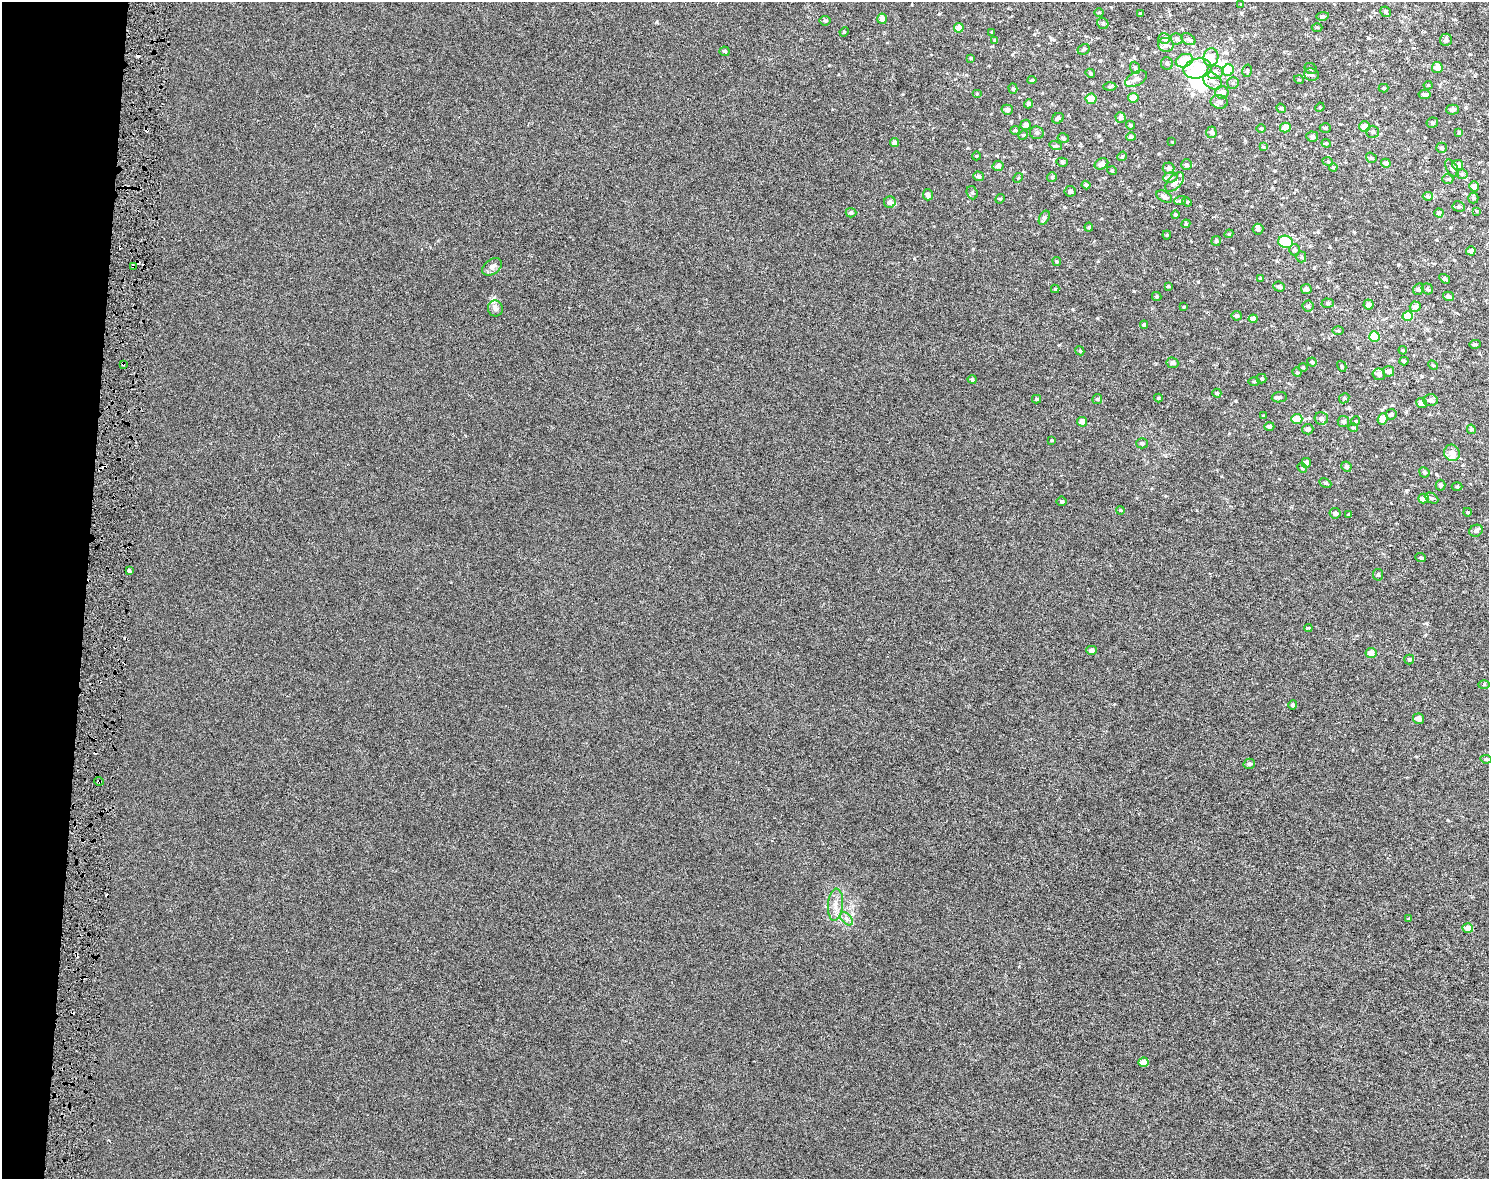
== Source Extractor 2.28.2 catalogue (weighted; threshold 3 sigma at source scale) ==
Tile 7 of 3 x 4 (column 1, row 3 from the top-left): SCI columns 286-1772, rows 1178-2354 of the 4975 x 4717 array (HDU 1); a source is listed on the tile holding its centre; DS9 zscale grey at full resolution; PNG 1491 x 1181 px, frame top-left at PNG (2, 2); each listed source drawn as its Kron ellipse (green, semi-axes under 4 px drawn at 4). Shown black and unused: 6% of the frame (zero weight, under 3 of 6 exposures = <1% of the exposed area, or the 3 px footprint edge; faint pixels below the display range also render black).
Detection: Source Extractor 2.28.2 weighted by HDU 2 'WHT'; one run over the whole footprint, this tile lists its part. Background -2.74e-05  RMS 0.0023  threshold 0.00955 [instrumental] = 3 sigma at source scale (4.09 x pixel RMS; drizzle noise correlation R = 1.36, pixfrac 0.8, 0.0396/0.0396 arcsec/px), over >= 5 px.
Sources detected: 249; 8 inside a brighter object's white glare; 8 cosmic-ray / hot-pixel residue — neither listed nor drawn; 10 inside a brighter listed object's ellipse — not listed separately; the other 223 listed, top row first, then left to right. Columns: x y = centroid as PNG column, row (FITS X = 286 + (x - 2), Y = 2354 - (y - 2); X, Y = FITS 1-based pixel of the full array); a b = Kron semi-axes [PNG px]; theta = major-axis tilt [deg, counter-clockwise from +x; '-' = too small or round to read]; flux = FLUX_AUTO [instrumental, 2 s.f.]
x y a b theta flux
1241 4 4 3 - 0.22
1099 12 5 3 - 0.19
1385 12 5 5 - 0.39
1141 13 4 3 - 0.26
1323 16 6 4 9 0.4
882 19 5 4 - 1.1
825 21 5 5 - 0.33
1103 23 6 5 - 0.46
959 28 5 4 - 1.7
1317 28 5 3 - 0.19
844 32 5 4 - 0.2
992 32 3 3 - 0.23
1164 39 6 5 - 0.93
1177 39 6 6 - 0.53
1188 39 7 5 -30 0.55
995 40 4 4 - 0.25
1446 40 6 6 - 0.6
1166 45 8 7 - 0.76
1084 49 6 5 - 0.39
725 51 5 4 - 0.45
1211 57 9 7 81 2.8
971 58 4 4 - 0.22
1184 61 9 6 23 5.1
1167 63 6 6 - 0.46
1135 68 6 5 - 0.35
1437 68 5 5 - 1.4
1198 69 14 10 12 7.1
1311 69 6 5 - 0.4
1228 70 6 5 - 3.9
1247 71 6 5 - 0.42
1214 72 8 7 - 1.3
1090 73 5 4 - 0.36
1311 75 7 6 - 0.82
1136 79 12 6 30 1
1032 80 4 3 - 0.34
1299 80 5 3 - 0.16
1212 81 10 7 -37 1.1
1233 83 6 5 - 0.4
1428 85 4 4 - 0.21
1110 87 6 4 2 0.35
1384 88 5 4 - 0.24
1013 89 5 4 - 0.3
1222 92 6 6 - 1.3
977 93 5 3 - 0.2
1425 95 6 4 -10 0.69
1133 98 5 5 - 2.2
1091 99 5 5 - 2.4
1219 102 8 7 - 0.83
1029 104 4 4 - 0.54
1320 107 5 3 - 0.19
1281 108 5 4 - 0.28
1007 110 6 5 - 0.6
1453 110 6 5 - 0.73
1120 117 5 5 - 0.71
1058 118 6 5 - 0.59
1432 123 6 5 - 0.41
1026 125 5 5 - 0.62
1130 125 4 3 - 0.27
1365 126 5 5 - 1.8
1261 128 4 3 - 0.21
1285 128 5 5 - 1.9
1325 128 5 4 - 0.33
1015 130 5 4 - 0.23
1211 132 6 5 - 0.61
1372 132 6 6 - 0.48
1459 132 4 3 - 0.27
1037 133 7 6 - 0.53
1023 135 5 4 - 0.25
1312 136 6 5 - 0.59
1131 137 5 4 - 0.52
1063 138 6 4 -12 0.4
894 142 4 4 - 0.78
1172 142 4 2 - 0.16
1326 143 4 4 - 0.25
1056 146 6 4 -18 0.33
1263 147 4 3 - 0.16
1442 148 5 5 - 0.42
976 156 4 3 - 0.17
1122 156 5 4 - 0.27
1371 158 6 5 - 0.35
1062 162 5 4 - 0.4
1328 162 5 3 - 0.22
1386 163 5 4 - 1
1101 164 7 5 25 1.2
1187 165 5 5 - 0.53
1458 165 5 5 - 1.3
998 166 5 5 - 0.88
1333 167 4 3 - 0.19
1168 168 6 5 - 0.71
1452 168 9 5 -59 0.58
1112 171 5 3 - 0.19
1462 174 5 5 - 0.39
978 176 5 5 - 0.58
1052 177 5 5 - 0.39
1170 177 7 5 6 0.51
1018 178 5 4 - 0.23
1448 179 5 4 - 0.35
1175 182 12 6 47 1.1
1086 185 4 4 - 0.48
1474 186 5 5 - 1.4
1070 191 5 5 - 0.56
972 193 7 5 -69 0.37
928 195 6 5 - 0.9
1428 196 5 4 - 0.35
1164 197 8 5 -32 0.78
1473 198 5 5 - 0.33
1000 199 5 4 - 0.22
1180 201 6 4 19 0.28
890 202 6 5 - 0.74
1187 202 5 4 - 0.24
1459 207 6 5 - 0.46
1476 211 4 2 - 0.16
851 213 5 4 - 0.54
1439 213 4 4 - 0.66
1175 215 4 4 - 0.39
1044 218 8 5 63 0.62
1186 224 4 4 - 0.23
1089 227 4 4 - 0.21
1258 229 5 5 - 0.55
1229 234 4 4 - 0.22
1167 235 4 4 - 0.21
1216 241 5 5 - 0.31
1285 242 7 6 - 8.9
1294 250 5 5 - 0.5
1471 251 5 4 - 0.92
1301 257 5 5 - 0.32
1057 261 4 4 - 0.31
133 266 3 3 - 0.27
492 267 11 7 37 0.87
1261 279 4 3 - 0.35
1445 279 6 4 -34 0.45
1168 286 4 3 - 0.26
1279 287 6 5 - 0.55
1055 289 4 4 - 0.27
1306 289 5 5 - 0.6
1418 289 6 5 - 0.58
1427 289 6 5 - 0.42
1157 296 5 4 - 0.31
1448 296 5 4 - 0.68
1328 303 6 4 -2 0.32
1368 305 5 5 - 0.93
1308 306 5 5 - 0.43
1184 307 3 3 - 0.19
1415 307 5 5 - 0.87
495 308 8 7 - 0.98
1237 316 5 5 - 0.48
1408 316 5 4 - 5.1
1253 319 4 4 - 1.3
1144 325 4 4 - 0.36
1338 331 5 3 - 0.22
1374 336 5 5 - 6.3
1475 344 6 4 9 0.33
1403 350 4 3 - 0.23
1080 351 5 3 - 0.23
1404 361 4 3 - 0.31
1312 362 4 4 - 0.29
1172 363 6 5 - 0.77
123 364 4 3 - 0.3
1433 365 5 4 - 0.24
1342 366 6 4 -60 0.23
1303 367 4 4 - 0.2
1388 371 5 5 - 0.94
1297 372 5 4 - 0.27
1379 374 6 6 - 0.86
972 379 4 4 - 0.44
1262 379 5 5 - 0.3
1254 382 5 3 - 0.23
1217 393 4 4 - 0.29
1279 397 7 5 9 0.39
1158 398 4 4 - 0.25
1344 398 5 4 - 0.3
1036 399 4 3 - 0.34
1097 399 5 5 - 0.29
1431 400 7 6 - 0.84
1421 403 5 5 - 1.6
1391 414 5 5 - 0.55
1263 416 4 4 - 0.2
1321 418 7 6 - 0.65
1297 419 5 5 - 3.6
1382 419 6 5 - 2.3
1356 421 5 3 - 0.16
1082 422 5 5 - 1.6
1343 422 6 5 - 0.52
1269 426 5 4 - 0.46
1353 428 4 4 - 0.27
1308 429 5 5 - 0.67
1471 429 5 4 - 0.4
1051 440 4 3 - 0.27
1142 443 5 5 - 0.47
1452 453 8 7 - 1.5
1306 463 5 5 - 1.5
1346 467 5 5 - 0.46
1302 468 5 4 - 0.28
1424 472 5 4 - 0.38
1325 483 6 4 -26 0.32
1440 485 5 5 - 0.5
1457 487 5 3 - 0.22
1423 498 5 5 - 1.6
1431 498 7 5 -27 0.37
1062 501 5 5 - 0.41
1120 510 4 3 - 0.17
1467 512 4 3 - 0.17
1335 513 5 5 - 0.55
1349 515 4 3 - 0.31
1476 531 7 5 23 0.65
1421 558 5 4 - 0.33
129 571 3 3 - 3.1
1378 575 6 5 - 0.41
1308 628 4 3 - 0.33
1091 650 5 4 - 0.68
1371 653 5 5 - 1.5
1409 659 5 5 - 0.38
1484 685 5 3 - 0.22
1293 705 4 4 - 0.43
1418 719 6 5 - 1.2
1486 759 6 4 -8 0.4
1249 764 5 5 - 0.51
99 781 4 3 - 0.21
835 905 16 7 86 1.6
846 919 8 5 -45 0.61
1409 919 4 4 - 0.2
1468 928 5 4 - 1.6
1143 1062 5 5 - 1.8
Overlapping masked pixels (flux is a lower limit): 3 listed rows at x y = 133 266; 123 364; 99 781
Unlisted compact peaks at least as high as the median listed source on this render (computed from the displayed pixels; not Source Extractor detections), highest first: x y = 1097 318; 1198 282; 1236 401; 1059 345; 1134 291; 1073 309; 657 22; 973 249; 1426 623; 829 65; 939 14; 1318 232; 914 259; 968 148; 1398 265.